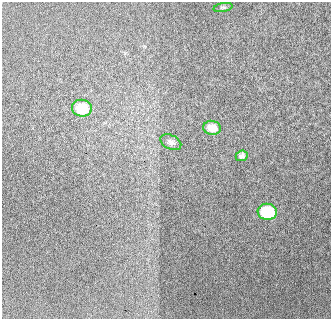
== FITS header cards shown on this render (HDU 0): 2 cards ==
NAXIS1  =                  329  /
NAXIS2  =                  317  /

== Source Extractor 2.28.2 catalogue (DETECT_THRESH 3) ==
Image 329 x 317 px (HDU 0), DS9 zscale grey, 1 PNG px = 1 image px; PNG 333 x 321 px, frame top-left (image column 1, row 317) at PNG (2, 2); each listed source drawn as its Kron ellipse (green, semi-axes under 4 px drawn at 4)
Background 568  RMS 7.8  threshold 23.5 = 3 sigma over >= 5 px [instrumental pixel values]
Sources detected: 6; all 6 listed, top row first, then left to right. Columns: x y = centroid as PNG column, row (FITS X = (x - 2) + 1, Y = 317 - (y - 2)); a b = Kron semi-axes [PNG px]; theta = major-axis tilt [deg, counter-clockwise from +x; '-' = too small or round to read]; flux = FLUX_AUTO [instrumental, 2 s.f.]
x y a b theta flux
223 7 10 4 11 930
82 108 10 8 -6 15000
212 128 9 7 -12 5900
171 142 11 7 -26 2100
242 156 6 5 - 1500
267 212 9 8 - 29000